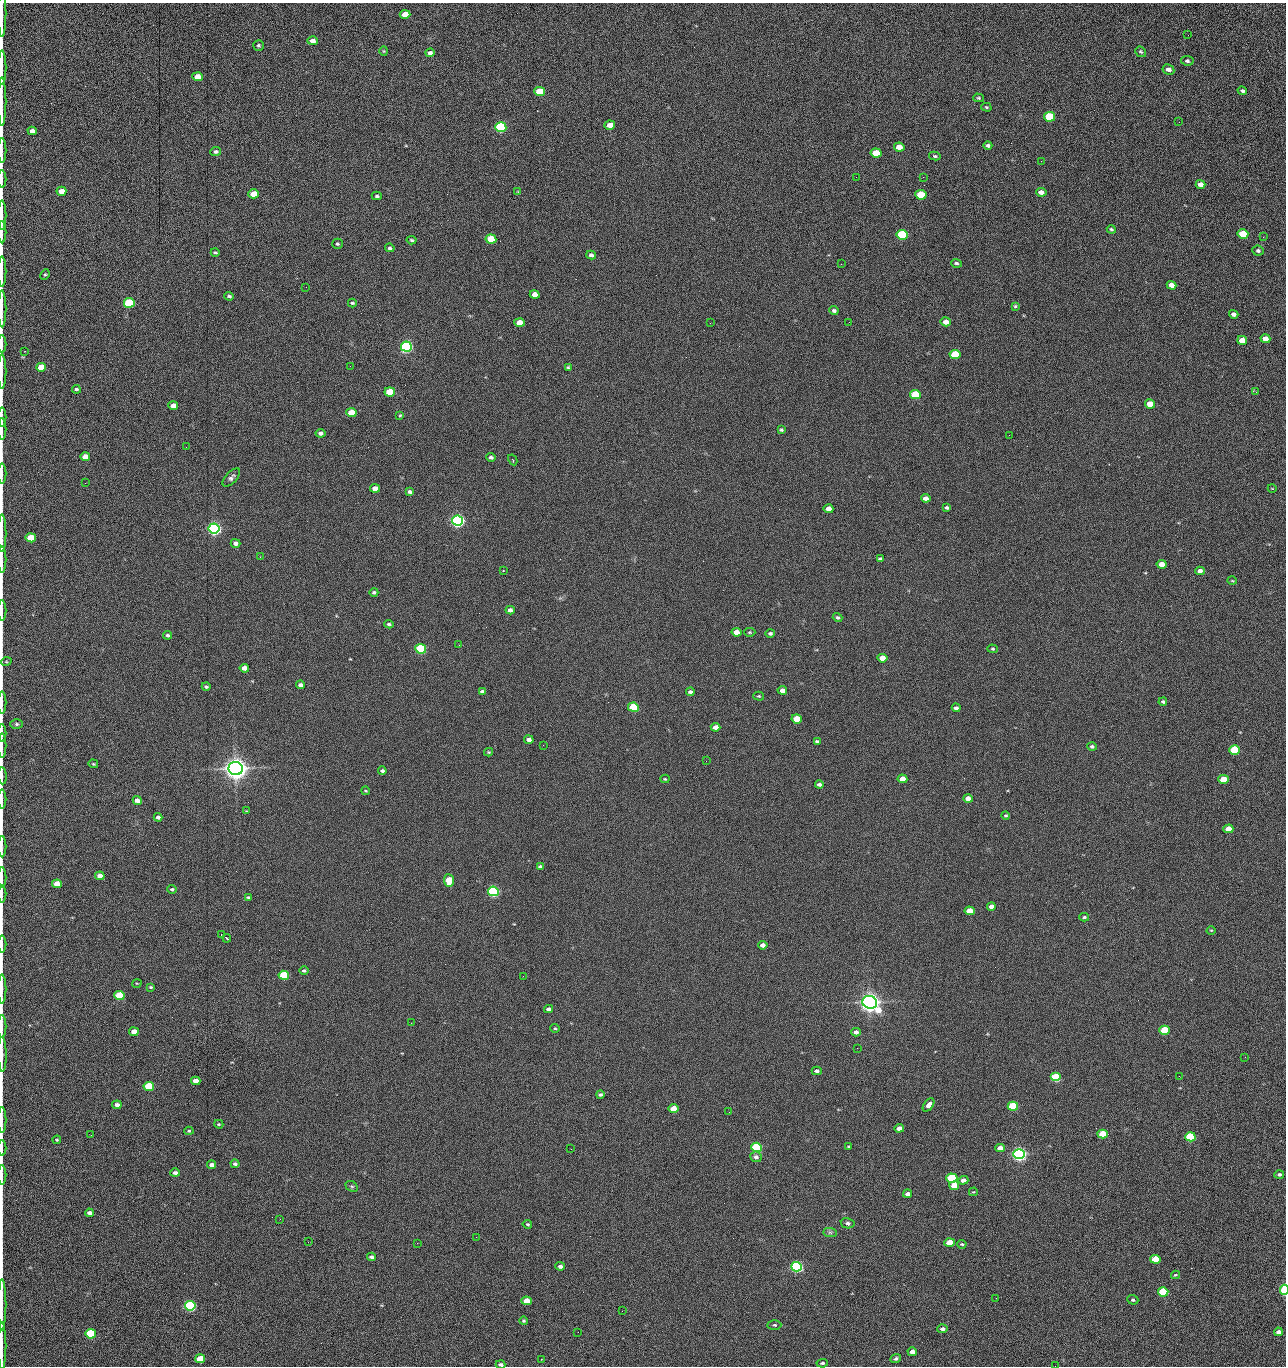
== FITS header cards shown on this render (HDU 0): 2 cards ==
NAXIS1  =                 1284 /fastest changing axis
NAXIS2  =                 1364 /next to fastest changing axis

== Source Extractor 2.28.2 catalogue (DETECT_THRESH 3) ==
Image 1284 x 1364 px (HDU 0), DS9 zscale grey, 1 PNG px = 1 image px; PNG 1288 x 1368 px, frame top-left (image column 1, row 1364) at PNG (2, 3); each listed source drawn as its Kron ellipse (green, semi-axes under 4 px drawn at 4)
Background 148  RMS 15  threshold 44.7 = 3 sigma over >= 5 px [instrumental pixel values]
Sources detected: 281; all 281 listed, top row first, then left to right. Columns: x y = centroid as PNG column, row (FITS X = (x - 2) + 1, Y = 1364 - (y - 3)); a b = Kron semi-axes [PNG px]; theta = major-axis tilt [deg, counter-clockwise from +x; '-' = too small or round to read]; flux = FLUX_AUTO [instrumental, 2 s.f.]
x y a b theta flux
2 13 24 2 90 3.3e+03
405 14 5 4 - 1.3e+04
1188 35 2 2 - 7.1e+02
313 41 5 4 - 5.1e+03
258 45 5 5 - 1.6e+03
384 51 4 4 - 1.0e+03
1141 52 6 5 - 1.8e+03
430 53 4 4 - 2.8e+03
1187 61 6 5 - 1.9e+03
2 68 17 2 90 3.3e+03
1168 69 6 5 - 4.8e+03
197 77 5 4 - 1.4e+04
1242 91 5 4 - 2.2e+03
540 92 5 4 - 4.3e+04
979 98 5 4 - 1.3e+03
2 102 24 2 90 4.6e+03
986 107 5 4 - 1.2e+03
1049 117 5 5 - 6.3e+04
1179 122 2 2 - 7.3e+02
610 125 5 4 - 1.5e+04
501 127 5 5 - 1.6e+05
32 131 4 4 - 5.1e+03
988 145 4 3 - 2.2e+03
899 147 5 4 - 1.2e+04
2 151 12 2 90 2.3e+03
216 152 5 4 - 2.5e+03
876 153 5 4 - 2.8e+04
935 156 6 4 -10 1.6e+03
1041 161 2 2 - 1.4e+03
856 177 2 2 - 1.6e+03
923 177 2 2 - 2.0e+04
2 179 9 2 90 1.5e+03
1200 184 5 4 - 6.4e+03
61 191 5 4 - 1.1e+04
518 192 4 4 - 1.1e+03
1041 192 5 4 - 5.9e+03
253 194 5 4 - 2.1e+04
921 195 5 5 - 5.3e+04
377 196 5 3 - 1.5e+03
2 215 15 2 90 2.1e+03
1111 229 4 3 - 1.6e+03
2 232 11 2 90 1.6e+03
1243 234 5 4 - 4.4e+04
902 235 5 5 - 1.0e+05
1263 237 2 2 - 7.2e+02
491 239 5 4 - 4.1e+04
412 240 5 4 - 1.4e+03
337 244 5 5 - 1.8e+03
390 248 5 4 - 1.9e+03
1258 251 6 5 - 2.1e+03
215 252 4 3 - 1.4e+03
591 255 5 4 - 3.0e+03
956 263 5 4 - 1.9e+03
841 264 2 2 - 1.9e+04
2 271 15 2 90 2.9e+03
45 275 5 4 - 1.4e+03
1171 285 5 4 - 7.5e+03
306 287 2 2 - 4.2e+02
535 294 5 4 - 9.4e+03
229 296 5 3 - 1.7e+03
129 303 5 5 - 1.0e+05
352 303 4 3 - 1.2e+03
1015 306 3 3 - 1.2e+03
2 309 18 2 90 2.5e+03
834 311 4 3 - 2.2e+03
1234 314 5 4 - 3.9e+03
849 322 2 2 - 4.5e+02
946 322 5 4 - 7.7e+03
519 323 5 4 - 1.6e+04
710 323 2 2 - 2.4e+03
1265 339 5 4 - 1.1e+04
1242 340 5 4 - 1.6e+04
2 344 9 2 90 1.4e+03
406 347 5 5 - 3.0e+05
25 351 2 2 - 6.3e+02
955 354 5 4 - 5.9e+04
350 366 3 2 - 1.7e+03
41 367 5 4 - 2.5e+04
568 368 4 3 - 1.4e+03
2 371 17 2 90 2.8e+03
76 389 4 4 - 1.8e+03
390 392 5 4 - 3.7e+04
1256 392 3 3 - 1.2e+03
915 395 5 4 - 6.1e+04
1150 404 5 4 - 1.9e+04
173 406 5 4 - 8.9e+03
351 413 5 4 - 2.9e+04
400 415 3 2 - 9.3e+02
2 417 9 2 90 1.6e+03
2 429 11 2 90 1.6e+03
781 430 4 3 - 1.6e+03
320 433 5 4 - 3.6e+03
1009 435 2 2 - 2.4e+03
186 447 2 2 - 2.0e+03
85 457 5 4 - 1.3e+04
491 457 5 4 - 2.4e+03
513 460 6 3 -60 1.4e+03
2 473 10 2 90 1.5e+03
231 477 11 5 47 3.3e+03
85 483 2 2 - 6.1e+02
375 488 5 4 - 1.0e+04
1272 488 4 3 - 6.6e+02
409 492 4 3 - 2.3e+03
926 498 5 4 - 6.1e+03
947 508 3 3 - 1.7e+03
828 509 5 4 - 8.6e+03
457 520 5 5 - 5.1e+05
214 528 5 5 - 5.4e+05
2 533 19 2 90 3.4e+03
31 538 5 4 - 4.2e+04
235 543 5 4 - 3.9e+03
260 557 2 2 - 6.2e+02
880 559 4 3 - 1.8e+03
2 560 13 2 90 2.4e+03
1162 564 5 4 - 1.4e+04
503 570 3 2 - 7.2e+02
1200 571 4 4 - 3.9e+03
1232 581 4 3 - 8.2e+02
374 592 4 4 - 2.0e+03
2 610 10 2 90 1.7e+03
510 610 4 4 - 4.3e+03
838 617 5 4 - 1.7e+03
389 624 4 4 - 2.0e+03
736 632 5 4 - 1.0e+04
750 632 6 4 0 1.3e+03
770 633 5 4 - 1.7e+03
168 635 5 4 - 1.9e+03
459 645 2 2 - 5.0e+02
421 649 5 5 - 1.6e+05
993 649 5 4 - 1.1e+03
882 658 5 4 - 1.4e+04
6 662 5 3 - 1.1e+03
244 668 5 4 - 7.6e+03
300 685 4 4 - 4.1e+03
206 687 4 3 - 1.8e+03
782 690 5 4 - 6.3e+03
482 691 4 3 - 2.5e+03
690 692 4 3 - 2.5e+03
759 696 5 4 - 1.2e+03
1163 702 4 3 - 1.8e+03
2 703 11 2 90 1.8e+03
633 707 5 4 - 6.6e+04
956 708 4 3 - 2.4e+03
797 719 5 4 - 2.8e+04
17 724 6 5 - 1.9e+03
716 727 5 4 - 7.8e+03
2 733 9 2 90 1.4e+03
529 740 4 4 - 4.4e+03
817 741 4 3 - 1.8e+03
2 745 12 2 90 1.9e+03
543 745 2 2 - 2.2e+03
1092 746 5 4 - 2.1e+03
1234 750 5 4 - 7.8e+04
489 752 4 4 - 1.0e+03
706 761 2 2 - 1.5e+03
93 764 5 3 - 1.1e+03
236 768 7 6 - 1.5e+06
382 771 4 3 - 2.4e+03
2 776 8 2 -86 1.6e+03
665 779 4 4 - 1.2e+03
902 779 5 4 - 1.1e+04
1224 779 5 4 - 2.6e+04
819 784 4 4 - 3.2e+03
365 791 4 3 - 9.1e+02
2 799 9 2 90 1.6e+03
968 799 5 4 - 8.2e+03
137 800 4 4 - 6.8e+03
247 811 4 3 - 9.5e+02
1006 815 4 4 - 1.2e+03
158 817 4 3 - 3.8e+03
1228 829 5 4 - 1.6e+04
2 846 11 2 90 1.8e+03
540 866 4 3 - 1.8e+03
100 876 5 4 - 1.2e+04
2 877 10 2 90 1.6e+03
449 880 6 5 - 2.8e+04
57 884 5 4 - 1.6e+04
172 889 4 4 - 1.8e+03
493 891 5 5 - 2.4e+05
2 894 8 2 90 1.4e+03
248 897 4 3 - 1.4e+03
991 906 4 4 - 5.8e+03
970 911 5 4 - 2.0e+04
1084 917 5 3 - 1.9e+03
1211 930 4 3 - 8.1e+02
222 935 3 2 - 2.0e+03
227 938 4 2 - 1.4e+03
2 944 8 2 90 1.3e+03
763 945 4 4 - 6.2e+03
304 971 5 4 - 2.0e+03
284 975 5 4 - 6.2e+04
523 976 2 2 - 1.3e+03
137 983 5 3 - 8.5e+02
150 987 3 3 - 1.2e+03
2 989 14 2 90 2.5e+03
119 996 5 4 - 7.7e+04
870 1002 7 6 - 1.2e+06
549 1009 4 4 - 4.4e+03
411 1023 2 2 - 3.6e+03
2 1027 11 2 90 1.9e+03
555 1028 5 4 - 1.1e+03
1165 1030 5 4 - 4.9e+04
134 1032 5 4 - 1.1e+04
856 1032 5 4 - 3.8e+03
857 1048 3 2 - 9.2e+02
2 1054 17 3 -89 3.1e+03
1245 1057 3 2 - 1.4e+03
817 1071 5 4 - 3.3e+03
1179 1076 2 2 - 1.7e+03
1056 1077 5 4 - 9.0e+04
196 1081 5 4 - 1.1e+04
149 1086 5 4 - 6.6e+04
600 1094 4 3 - 2.0e+03
117 1105 4 4 - 5.5e+03
929 1105 7 4 51 4.9e+03
1013 1106 5 4 - 7.5e+04
673 1109 5 4 - 2.1e+04
729 1112 2 2 - 6.8e+02
2 1120 13 2 90 1.9e+03
219 1124 4 3 - 1.1e+03
899 1128 5 4 - 7.3e+03
189 1131 4 4 - 1.1e+03
1103 1134 5 4 - 3.3e+04
91 1135 3 2 - 1.6e+03
1190 1137 5 4 - 1.0e+05
57 1140 4 3 - 1.3e+03
848 1146 3 3 - 9.1e+02
757 1147 5 4 - 1.5e+05
2 1148 8 2 90 1.2e+03
1000 1148 5 4 - 7.9e+03
571 1149 2 2 - 6.9e+02
1019 1154 5 5 - 6.1e+05
756 1157 6 5 - 3.6e+03
235 1164 4 4 - 2.4e+03
212 1165 4 4 - 4.6e+03
175 1173 5 4 - 3.8e+03
1279 1174 5 4 - 1.9e+03
2 1175 10 2 90 1.6e+03
952 1178 5 4 - 1.5e+05
963 1180 5 4 - 6.6e+03
352 1186 7 5 -32 1.6e+03
954 1186 5 4 - 1.7e+04
973 1192 4 3 - 9.2e+02
908 1194 4 3 - 4.6e+03
89 1213 4 4 - 4.2e+03
280 1219 3 2 - 1.6e+03
848 1223 7 5 -12 2.2e+03
527 1224 5 4 - 1.5e+03
830 1232 7 4 -1 2.3e+03
476 1237 2 2 - 8.4e+03
308 1242 3 2 - 1.3e+03
950 1242 5 4 - 2.0e+04
417 1243 2 2 - 3.7e+03
962 1244 5 4 - 1.5e+03
371 1257 4 3 - 2.9e+03
1155 1259 5 4 - 2.8e+04
560 1266 5 4 - 3.5e+03
797 1267 5 4 - 3.1e+05
1175 1275 4 3 - 1.2e+03
1284 1290 5 3 - 8.0e+04
1163 1292 5 4 - 8.1e+04
996 1298 2 2 - 1.9e+03
1133 1300 6 4 -21 1.9e+03
527 1301 5 4 - 1.8e+04
2 1305 25 2 90 4.8e+03
190 1306 5 5 - 2.4e+05
622 1311 2 2 - 4.9e+02
523 1321 4 4 - 1.5e+03
774 1325 7 4 -1 1.8e+03
942 1329 5 4 - 3.9e+03
578 1332 2 2 - 2.3e+03
1279 1332 4 3 - 5.2e+03
91 1334 5 4 - 9.4e+04
2 1346 23 2 90 3.6e+03
912 1352 5 4 - 7.1e+03
200 1359 5 4 - 3.1e+04
541 1359 3 2 - 8.4e+02
896 1359 5 4 - 2.2e+03
822 1363 6 4 6 1.9e+03
501 1365 5 3 - 2.9e+03
1055 1366 2 2 - 1.4e+03
At the frame edge (FLAGS 8, measured only in part): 37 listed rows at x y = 2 13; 2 68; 2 102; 2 151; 2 179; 2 215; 2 232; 2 271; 2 309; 2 344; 2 371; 2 417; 2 429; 2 473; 2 533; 2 560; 2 610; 2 703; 2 733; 2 745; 2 776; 2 799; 2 846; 2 877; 2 894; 2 944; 2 989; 2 1027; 2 1054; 2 1120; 2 1148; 2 1175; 1284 1290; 2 1305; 2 1346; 501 1365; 1055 1366

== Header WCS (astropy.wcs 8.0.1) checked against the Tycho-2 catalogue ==
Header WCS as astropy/WCSLIB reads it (CRVAL/CRPIX/CD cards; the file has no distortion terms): RA---TAN/DEC--TAN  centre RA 15:41:40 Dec +51:59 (235.42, +51.99 deg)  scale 1.26 arcsec/px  FOV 26.9' x 28.5'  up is +92 deg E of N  parity flipped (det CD > 0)
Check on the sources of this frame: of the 60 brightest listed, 10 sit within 2.0 arcsec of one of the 11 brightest Tycho-2 stars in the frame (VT <= 12.29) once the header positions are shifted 0.59 arcsec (0.37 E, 0.46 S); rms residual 1.07 arcsec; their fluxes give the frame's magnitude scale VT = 25.21 - 2.5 log10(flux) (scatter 0.23 mag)
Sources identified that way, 10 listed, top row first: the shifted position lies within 2.0 arcsec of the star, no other Tycho-2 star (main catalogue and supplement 1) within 4.0 arcsec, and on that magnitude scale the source's flux lands within +1.5 / -3 mag of the star's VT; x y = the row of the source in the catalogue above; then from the Tycho-2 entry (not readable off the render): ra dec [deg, ICRS J2000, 3 dp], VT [Tycho-2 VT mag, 2 dp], TYC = Tycho-2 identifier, HIP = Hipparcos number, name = IAU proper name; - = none
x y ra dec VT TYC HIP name
406 347 235.614 +52.064 11.61 3489-1132-1 - -
457 520 235.514 +52.049 11.19 3489-1407-1 - -
214 528 235.515 +52.133 11.12 3489-1380-1 - -
236 768 235.378 +52.130 9.31 3489-1322-1 76850 -
493 891 235.303 +52.042 11.52 3489-958-1 - -
870 1002 235.232 +51.912 9.59 3489-824-1 - -
1019 1154 235.143 +51.862 10.97 3489-1016-1 - -
952 1178 235.131 +51.886 12.29 3489-908-1 - -
797 1267 235.084 +51.941 11.45 3489-1346-1 - -
190 1306 235.075 +52.152 11.74 3489-912-1 - -